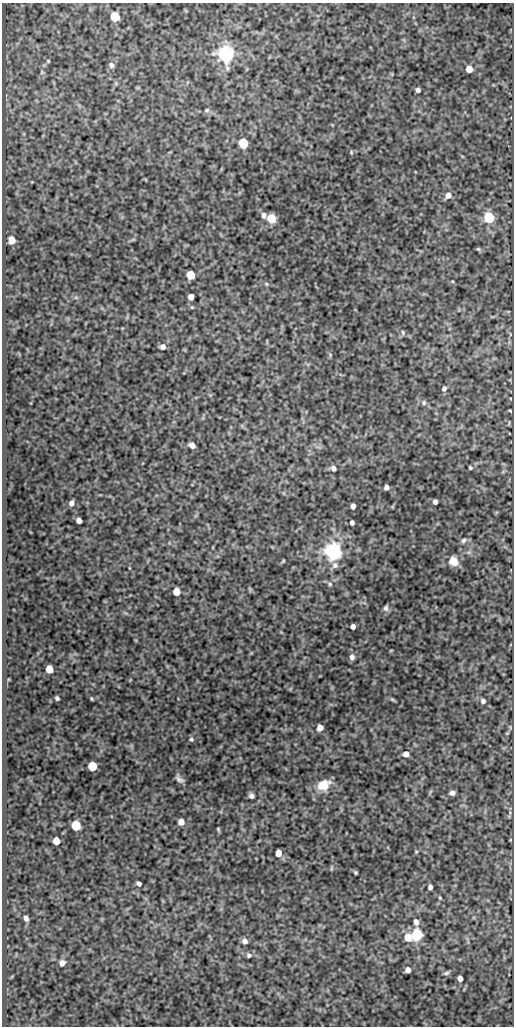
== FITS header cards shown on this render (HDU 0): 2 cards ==
NAXIS1  =                  512
NAXIS2  =                 1024

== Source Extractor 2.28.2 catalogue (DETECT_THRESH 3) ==
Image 512 x 1024 px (HDU 0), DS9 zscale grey, 1 PNG px = 1 image px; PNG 516 x 1028 px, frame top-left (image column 1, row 1024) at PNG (2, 3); no overlay
Background 100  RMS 0.49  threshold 1.47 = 3 sigma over >= 5 px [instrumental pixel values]
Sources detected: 76; all 76 listed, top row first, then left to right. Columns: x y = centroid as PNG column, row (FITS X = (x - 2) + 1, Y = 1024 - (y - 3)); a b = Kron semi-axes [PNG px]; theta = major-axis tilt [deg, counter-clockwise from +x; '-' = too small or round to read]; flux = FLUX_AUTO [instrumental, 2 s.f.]
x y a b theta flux
115 17 6 5 - 1800
226 54 6 6 - 21000
48 61 4 4 - 32
111 65 6 5 - 110
469 69 5 5 - 520
418 90 4 4 - 95
207 110 7 5 16 65
243 143 6 5 - 2400
351 152 5 4 - 36
448 195 7 6 - 230
264 215 7 6 - 110
489 218 6 5 - 4800
271 219 6 5 - 1700
12 240 6 5 - 630
478 249 6 5 - 46
191 275 6 5 - 1200
266 284 6 4 -89 39
191 297 5 5 - 260
403 332 6 4 -86 51
163 347 6 6 - 140
444 389 7 5 59 95
424 403 6 6 - 78
510 411 5 3 - 28
192 445 6 4 -30 210
333 468 6 6 - 99
470 468 3 3 - 48
386 487 5 4 - 130
435 502 4 4 - 120
71 503 6 5 - 140
353 506 5 4 - 180
79 521 5 4 - 180
352 523 5 4 - 110
463 540 6 5 - 79
333 551 6 6 - 23000
283 561 6 3 46 34
453 561 11 10 - 340
335 565 8 8 - 120
330 584 5 5 - 60
176 592 5 5 - 540
386 608 8 6 79 100
353 626 4 4 - 160
352 657 6 5 - 140
49 669 6 5 - 700
57 698 4 3 - 66
91 698 5 3 - 35
392 699 8 3 -19 49
483 701 6 5 - 91
320 727 5 5 - 320
191 739 6 5 - 55
406 754 5 5 - 270
92 766 6 5 - 1800
179 779 12 6 -43 120
324 785 15 11 29 540
452 793 5 4 - 140
251 796 5 5 - 110
181 822 6 5 - 290
76 826 6 5 - 2500
218 829 5 3 - 40
56 841 5 5 - 700
416 852 5 4 - 36
278 853 5 5 - 340
331 868 6 4 89 40
356 872 4 3 - 42
139 884 5 4 - 92
430 887 5 4 - 100
440 898 5 4 - 36
26 918 5 4 - 130
416 922 6 5 - 160
417 935 6 6 - 4600
408 937 6 5 - 770
245 941 6 6 - 150
249 955 7 6 - 82
62 963 7 6 - 150
408 970 5 5 - 170
446 973 8 5 17 66
460 978 5 4 - 190